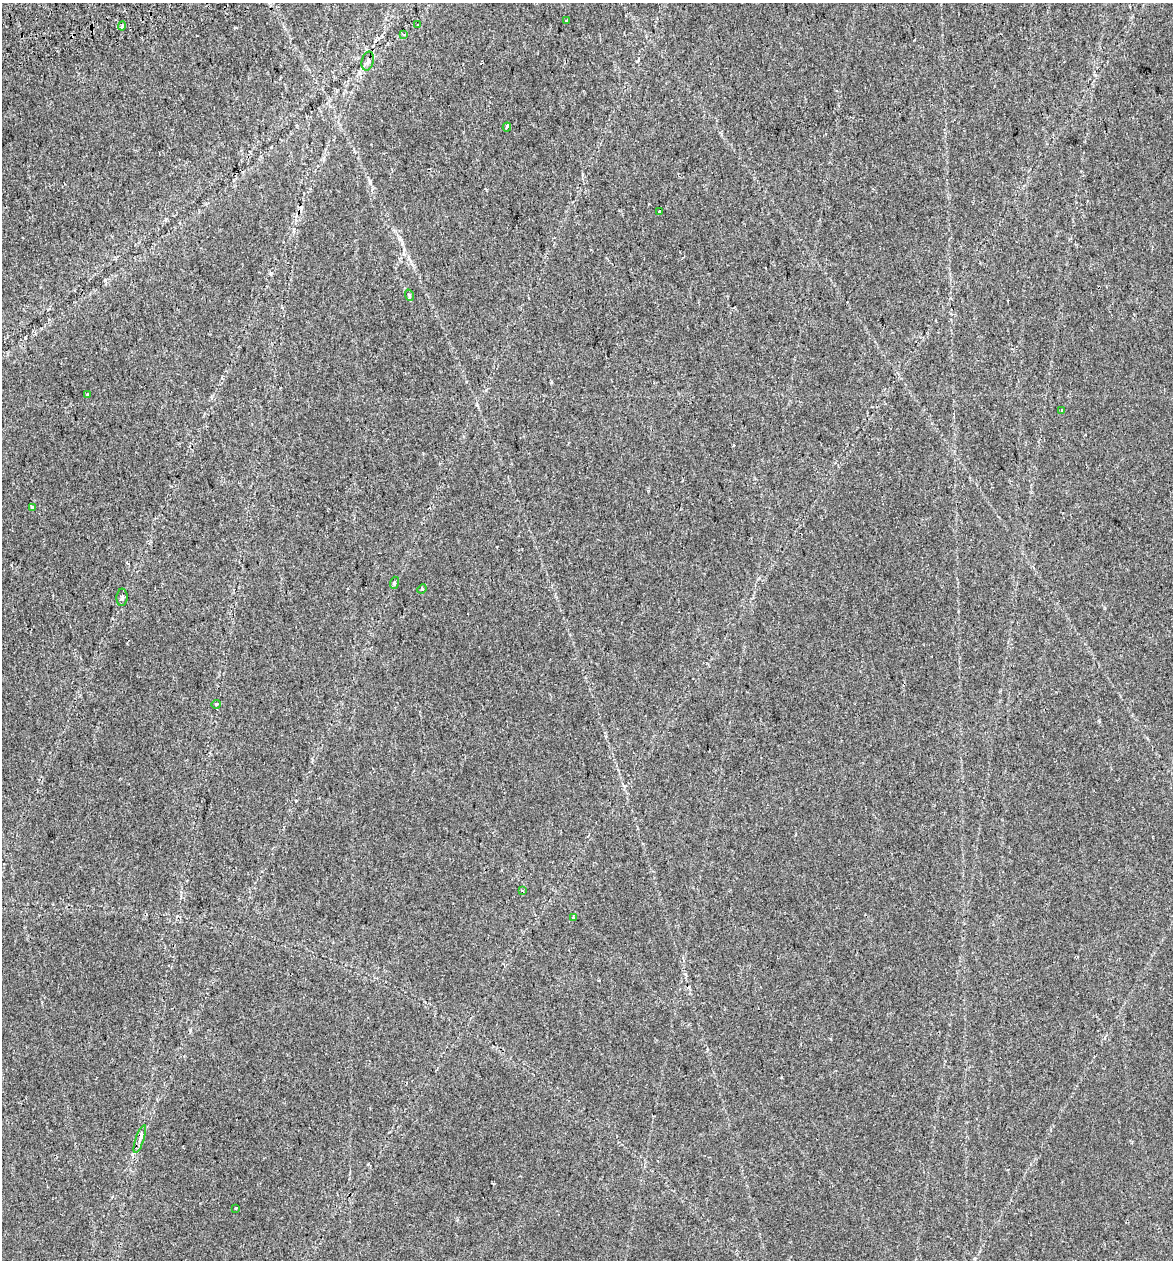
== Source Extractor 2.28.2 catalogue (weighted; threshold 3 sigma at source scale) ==
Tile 11 of 4 x 4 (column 3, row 3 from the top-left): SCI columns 2434-3604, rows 1309-2566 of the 4915 x 5131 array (HDU 1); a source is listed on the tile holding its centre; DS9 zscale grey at full resolution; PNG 1175 x 1262 px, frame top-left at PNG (2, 3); each listed source drawn as its Kron ellipse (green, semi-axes under 4 px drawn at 4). Shown black and unused: <1% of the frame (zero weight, under 2 of 3 exposures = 4% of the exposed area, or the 3 px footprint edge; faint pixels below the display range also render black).
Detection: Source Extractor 2.28.2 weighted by HDU 2 'WHT'; one run over the whole footprint, this tile lists its part. Background 0.0156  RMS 0.0048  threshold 0.0217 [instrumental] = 3 sigma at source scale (4.5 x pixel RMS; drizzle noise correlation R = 1.50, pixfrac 1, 0.0396/0.0396 arcsec/px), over >= 5 px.
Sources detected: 23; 4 cosmic-ray / hot-pixel residue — neither listed nor drawn; the other 19 listed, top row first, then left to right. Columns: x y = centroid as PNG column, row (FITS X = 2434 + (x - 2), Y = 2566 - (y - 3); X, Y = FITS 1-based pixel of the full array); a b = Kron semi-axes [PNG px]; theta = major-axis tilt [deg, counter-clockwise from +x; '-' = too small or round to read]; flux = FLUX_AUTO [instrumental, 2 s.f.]
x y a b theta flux
566 21 3 3 - 0.82
417 25 2 2 - 0.46
122 26 4 4 - 0.97
404 35 3 3 - 2.1
368 61 10 6 76 1.5
507 127 4 3 - 7.8
660 212 4 4 - 2.4
409 295 6 4 -72 0.67
88 394 4 2 - 0.46
1061 410 3 2 - 0.27
32 507 4 3 - 0.84
394 583 6 3 72 0.62
422 589 5 4 - 0.56
122 597 9 5 87 1.1
216 704 5 3 - 0.47
522 890 3 2 - 0.42
574 918 4 3 - 0.45
140 1139 15 4 71 1.8
236 1208 3 3 - 1.3
Overlapping masked pixels (flux is a lower limit): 1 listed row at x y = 660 212